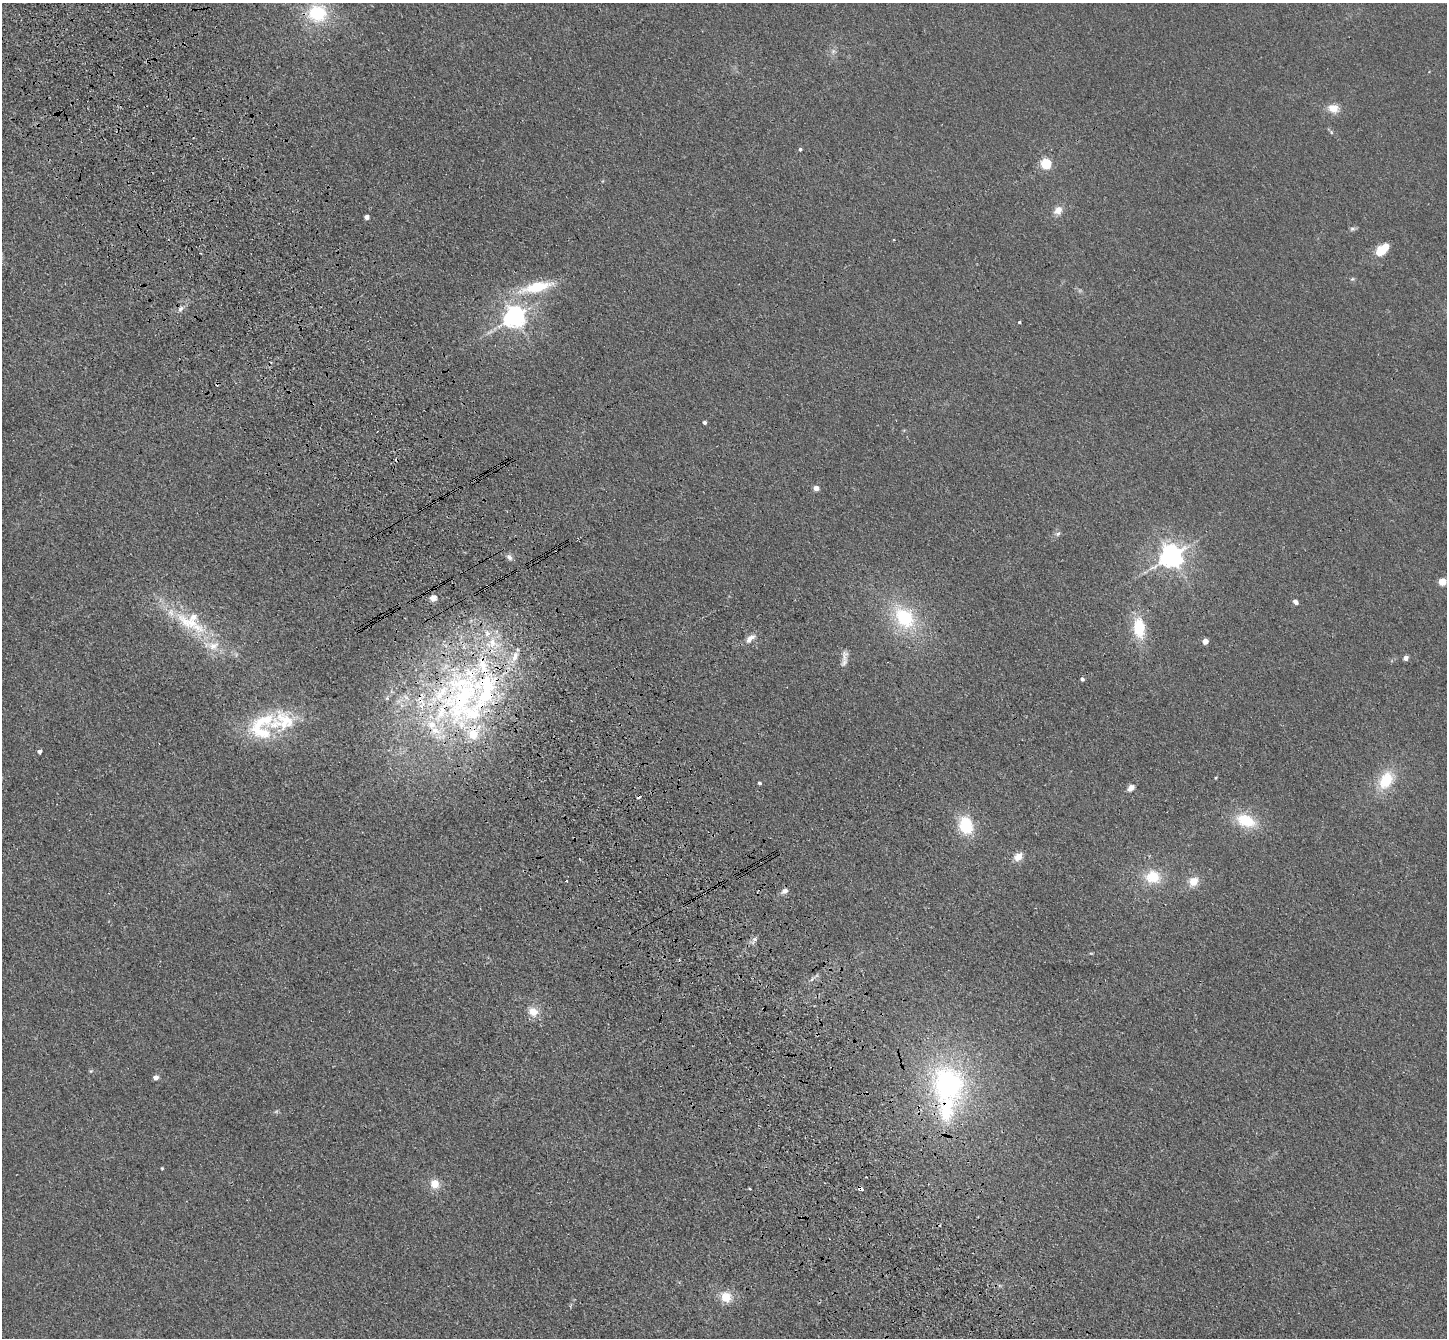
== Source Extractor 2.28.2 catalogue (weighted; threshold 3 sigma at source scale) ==
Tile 11 of 4 x 4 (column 3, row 3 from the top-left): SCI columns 2994-4438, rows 1559-2894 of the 5985 x 5924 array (HDU 1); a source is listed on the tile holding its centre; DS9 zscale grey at full resolution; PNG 1449 x 1340 px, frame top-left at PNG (2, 3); no overlay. Shown black and unused: <1% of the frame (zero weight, under 3 of 4 exposures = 6% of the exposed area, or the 3 px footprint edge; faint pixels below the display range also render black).
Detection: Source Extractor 2.28.2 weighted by HDU 2 'WHT'; one run over the whole footprint, this tile lists its part. Background 0.0407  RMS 0.0058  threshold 0.0263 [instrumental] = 3 sigma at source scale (4.5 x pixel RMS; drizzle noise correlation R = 1.50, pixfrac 1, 0.05/0.05 arcsec/px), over >= 5 px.
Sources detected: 83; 9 cosmic-ray / hot-pixel residue — not listed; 20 inside a brighter listed object's ellipse — not listed separately; the other 54 listed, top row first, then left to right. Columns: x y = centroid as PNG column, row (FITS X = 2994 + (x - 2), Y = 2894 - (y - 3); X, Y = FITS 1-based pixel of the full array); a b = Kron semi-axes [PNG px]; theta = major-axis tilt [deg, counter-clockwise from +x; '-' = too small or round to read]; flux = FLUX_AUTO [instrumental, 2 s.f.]
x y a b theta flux
317 13 25 23 0 31
833 51 7 6 - 1.6
1333 108 14 10 -8 6.6
800 149 4 3 - 1.1
1046 163 5 5 - 53
1058 210 11 9 48 4.8
367 217 4 4 - 3.8
1352 229 8 5 14 1.3
1382 250 15 8 41 14
1352 279 6 4 42 0.86
536 287 37 11 14 26
180 309 9 6 55 2.2
514 317 7 7 - 420
1019 322 3 3 - 0.79
705 422 3 3 - 1.7
816 488 4 4 - 5.4
1058 534 7 5 24 1.3
1171 556 8 7 - 490
509 557 8 6 -52 2.2
1442 581 5 5 - 15
433 598 4 4 - 11
1296 602 6 4 -48 2.6
904 617 27 21 -54 40
185 622 37 13 -51 21
1139 628 22 12 -84 22
750 638 16 7 44 4
1205 641 4 4 - 6.7
213 646 17 11 4 8.4
844 655 17 8 82 4
1405 658 4 4 - 3.7
1082 679 4 3 - 1.8
463 697 95 53 77 210
387 698 6 4 46 0.92
261 726 41 31 63 39
39 751 4 4 - 2.5
1386 780 23 15 61 20
759 783 4 3 - 1.3
1131 788 8 6 44 3.8
1246 821 25 14 -20 20
966 825 18 14 -70 23
1018 857 12 8 39 5.3
1153 877 18 16 -4 16
1193 881 11 10 - 7.3
785 891 9 6 28 2.6
754 939 6 5 - 1.7
812 979 6 4 71 1.1
533 1012 12 10 -37 7.4
91 1071 5 5 - 0.79
155 1077 4 4 - 3.8
948 1084 51 43 -78 120
162 1168 3 3 - 0.61
435 1184 12 11 - 6.6
750 1189 3 3 - 0.69
726 1297 14 13 - 9.4
Overlapping masked pixels (flux is a lower limit): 2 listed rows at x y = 463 697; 948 1084